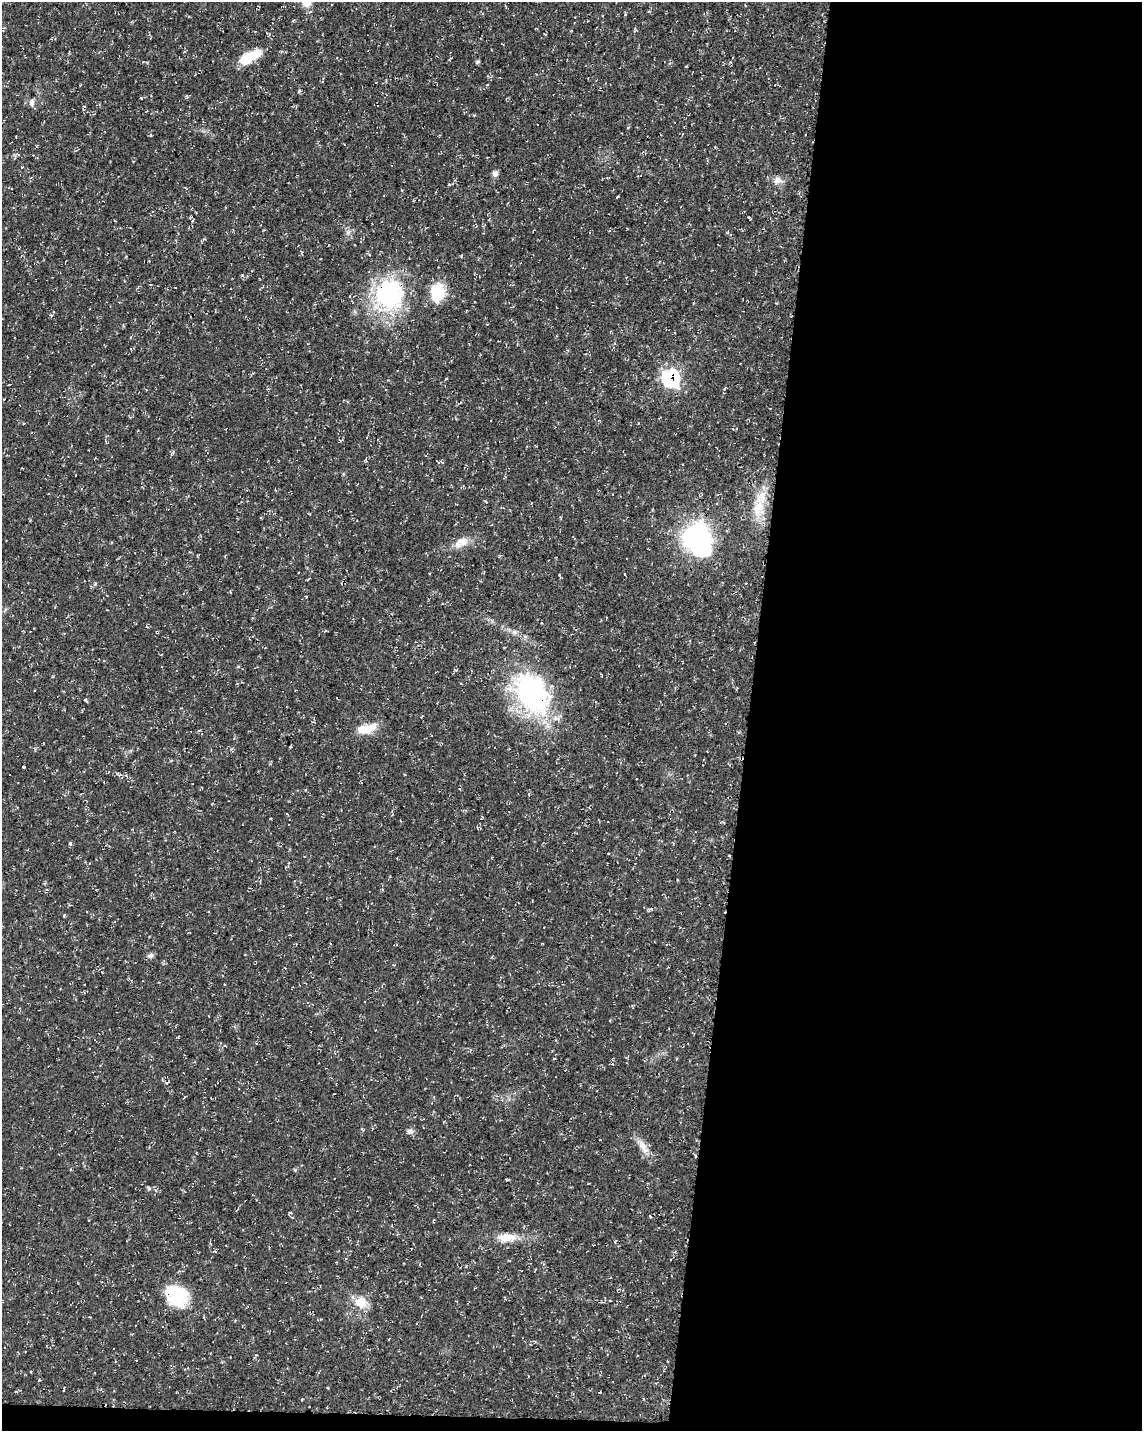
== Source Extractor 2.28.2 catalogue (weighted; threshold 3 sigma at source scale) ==
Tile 12 of 4 x 3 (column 4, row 3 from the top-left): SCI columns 3433-4572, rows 288-1716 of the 4576 x 4806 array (HDU 1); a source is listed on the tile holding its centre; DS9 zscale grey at full resolution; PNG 1144 x 1433 px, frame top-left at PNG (2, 2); no overlay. Shown black and unused: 35% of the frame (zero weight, under 3 of 4 exposures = <1% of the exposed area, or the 3 px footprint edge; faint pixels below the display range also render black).
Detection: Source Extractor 2.28.2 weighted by HDU 2 'WHT'; one run over the whole footprint, this tile lists its part. Background 0.0136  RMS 0.0022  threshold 0.01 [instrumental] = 3 sigma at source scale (4.5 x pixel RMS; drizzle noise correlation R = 1.50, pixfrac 1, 0.0396/0.0396 arcsec/px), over >= 5 px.
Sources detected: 43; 1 inside a brighter object's white glare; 3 cosmic-ray / hot-pixel residue — not listed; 2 inside a brighter listed object's ellipse — not listed separately; the other 37 listed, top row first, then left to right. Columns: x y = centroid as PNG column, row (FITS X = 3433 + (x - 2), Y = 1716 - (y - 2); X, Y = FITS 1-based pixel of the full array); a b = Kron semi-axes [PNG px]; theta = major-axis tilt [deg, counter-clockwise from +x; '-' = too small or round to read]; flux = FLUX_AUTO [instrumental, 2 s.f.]
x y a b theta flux
250 57 29 12 28 5.4
450 59 5 3 - 0.25
478 62 6 5 - 0.35
32 103 10 7 -90 0.77
18 154 6 3 -18 0.3
22 167 4 2 - 0.15
495 174 8 7 - 0.85
778 180 11 8 11 1.3
749 217 4 2 - 0.28
348 232 8 5 45 0.57
302 252 4 4 - 0.23
461 256 5 3 - 0.18
438 292 20 15 85 7.1
389 295 34 32 80 28
670 378 9 8 - 34
275 490 5 3 - 0.17
759 509 29 17 85 5.8
696 539 39 36 -48 27
463 542 17 12 11 2.5
95 584 5 4 - 0.3
238 667 5 3 - 0.22
532 693 52 35 -61 37
85 700 3 3 - 0.64
367 729 23 10 14 4.2
199 730 5 3 - 0.24
482 817 4 3 - 0.19
70 843 3 3 - 0.65
150 955 9 6 30 0.65
409 1132 9 6 27 0.74
643 1147 24 9 -58 2.3
507 1179 5 2 - 0.25
289 1213 6 3 27 0.28
506 1237 29 11 0 3.6
176 1295 28 22 -37 10
358 1302 19 14 79 3.4
39 1380 4 4 - 0.18
64 1390 3 2 - 0.18
Overlapping masked pixels (flux is a lower limit): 4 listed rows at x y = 389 295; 670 378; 532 693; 176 1295
Unlisted compact peaks at least as high as the median listed source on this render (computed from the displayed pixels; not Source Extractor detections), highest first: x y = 299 91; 149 1188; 242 275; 24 767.